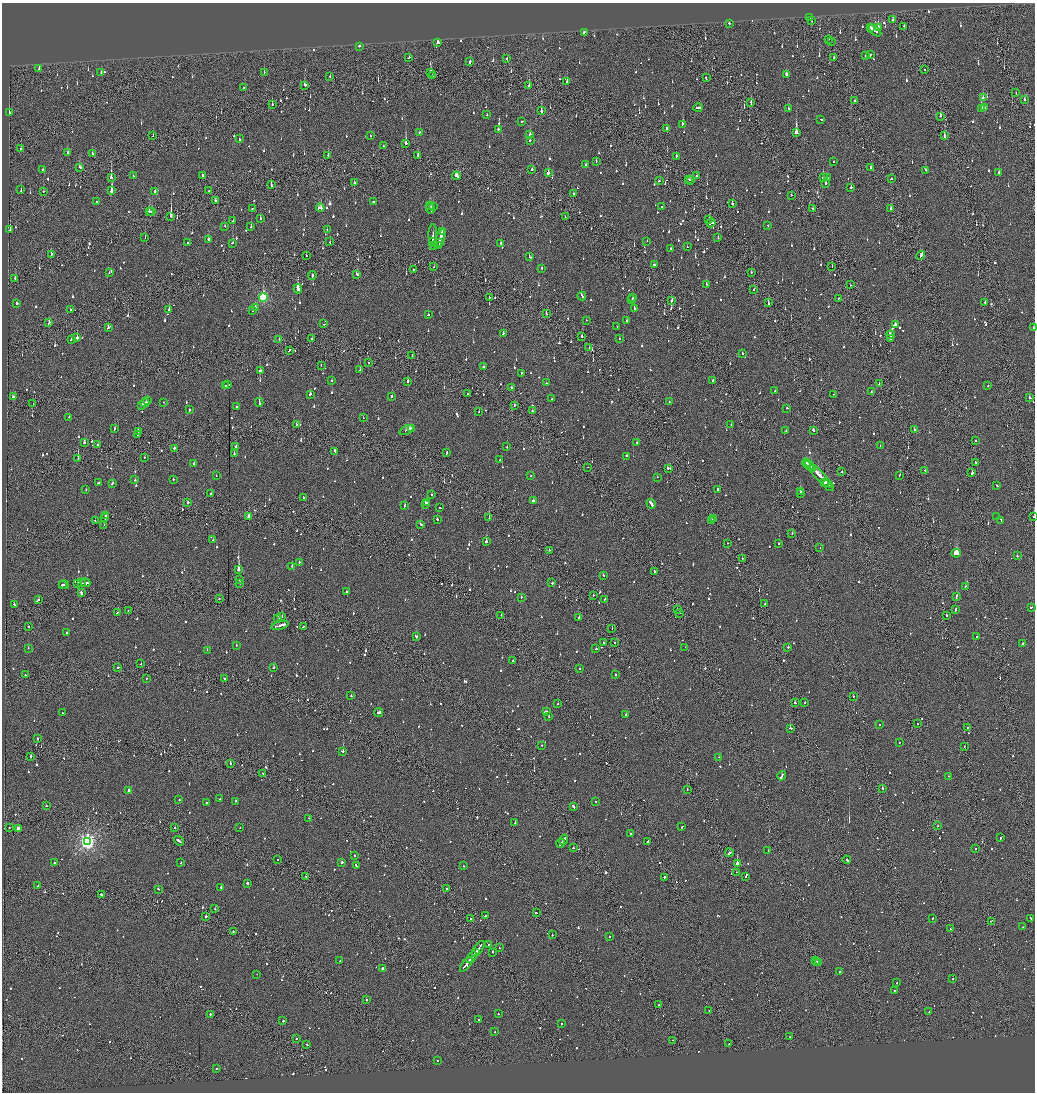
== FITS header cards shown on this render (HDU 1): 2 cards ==
NAXIS1  =                 2065
NAXIS2  =                 2180

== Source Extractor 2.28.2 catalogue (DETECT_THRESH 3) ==
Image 2065 x 2180 px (HDU 1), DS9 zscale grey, zoomed out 1/2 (1 PNG px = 2 x 2 image px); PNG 1037 x 1094 px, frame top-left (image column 1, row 2179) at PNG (2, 3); each listed source drawn as its Kron ellipse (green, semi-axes under 4 px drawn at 4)
Background -0.0879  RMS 0.063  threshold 0.189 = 3 sigma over >= 5 px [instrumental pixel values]
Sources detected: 1560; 97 cannot appear on this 1/2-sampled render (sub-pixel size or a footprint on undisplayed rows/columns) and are neither listed nor drawn; of the other 1463, the 500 brightest by FLUX_AUTO listed and drawn (963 fainter detections omitted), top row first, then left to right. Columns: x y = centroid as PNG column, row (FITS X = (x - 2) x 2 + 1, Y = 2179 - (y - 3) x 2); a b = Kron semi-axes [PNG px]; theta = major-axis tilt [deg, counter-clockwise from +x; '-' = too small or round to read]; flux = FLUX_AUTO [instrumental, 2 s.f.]
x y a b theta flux
810 18 3 1 - 180
811 20 3 2 - 150
892 20 2 2 - 120
729 23 2 2 - 52
904 26 2 2 - 52
878 27 3 2 - 220
871 28 3 2 - 120
875 31 7 2 -38 250
584 32 3 2 - 85
829 39 2 2 - 75
831 41 2 2 - 72
437 43 2 2 - 1500
360 46 2 2 - 160
866 55 2 2 - 70
870 55 2 2 - 200
409 57 2 2 - 77
834 58 2 1 - 200
507 59 2 2 - 76
470 62 4 2 - 380
39 68 3 1 - 87
925 70 2 2 - 53
101 72 2 2 - 64
264 72 2 2 - 88
431 72 3 2 - 130
787 74 3 2 - 130
330 76 2 1 - 66
432 76 2 1 - 110
706 78 3 2 - 100
567 81 2 2 - 150
305 85 2 2 - 99
529 86 2 1 - 250
244 88 2 2 - 67
1016 92 2 1 - 61
983 97 2 2 - 83
855 100 2 1 - 110
1024 100 2 2 - 56
751 103 4 1 - 200
272 105 2 2 - 88
698 108 5 2 - 210
788 108 2 2 - 63
984 108 3 2 - 52
981 109 3 2 - 730
541 110 3 2 - 190
9 113 2 2 - 60
487 115 2 2 - 53
940 116 3 2 - 290
821 119 2 2 - 78
522 121 3 2 - 66
682 124 2 2 - 400
666 128 2 2 - 56
498 129 2 2 - 83
419 132 2 2 - 79
796 133 3 2 - 4400
530 134 2 2 - 140
153 136 2 2 - 56
370 136 2 2 - 75
944 136 2 2 - 200
239 139 2 2 - 65
530 140 2 2 - 66
406 143 3 2 - 1100
383 146 2 2 - 180
21 149 2 1 - 57
68 153 2 2 - 140
92 154 2 2 - 99
328 155 2 2 - 96
418 155 2 2 - 360
676 156 2 1 - 84
596 161 2 2 - 100
833 162 2 2 - 73
586 164 2 2 - 62
80 167 3 2 - 170
871 167 3 2 - 160
532 169 2 2 - 140
43 170 2 2 - 65
925 170 2 2 - 82
548 172 2 2 - 2100
999 172 3 2 - 87
202 175 2 2 - 190
133 176 2 1 - 66
457 176 4 2 - 190
696 176 3 2 - 120
111 177 3 2 - 1000
823 178 2 2 - 750
827 178 2 2 - 80
689 179 2 2 - 85
891 179 3 1 - 59
691 180 2 2 - 240
659 181 2 2 - 260
354 183 2 1 - 95
825 183 2 2 - 150
271 185 4 2 - 130
851 187 2 2 - 230
21 190 2 2 - 60
43 191 2 2 - 120
111 191 3 2 - 1800
209 191 2 1 - 96
155 192 3 2 - 200
573 193 2 2 - 59
791 195 2 2 - 110
215 200 2 2 - 73
96 202 2 2 - 58
374 202 2 2 - 93
732 203 2 2 - 140
430 206 3 2 - 130
433 206 2 2 - 63
661 207 2 2 - 82
253 208 3 2 - 55
320 208 4 3 - 250
430 208 5 2 - 250
891 208 3 2 - 110
813 209 2 2 - 56
149 212 2 2 - 250
152 212 2 2 - 120
171 216 3 1 - 1900
565 217 2 2 - 110
260 219 2 2 - 200
709 219 2 1 - 120
233 221 2 2 - 86
711 223 4 2 - 59
768 225 2 2 - 71
225 226 2 2 - 84
251 227 2 2 - 140
10 230 2 2 - 97
327 230 2 2 - 78
442 231 4 2 - 180
433 235 10 2 89 280
145 237 2 1 - 56
440 238 9 2 74 340
718 238 2 2 - 70
209 239 2 2 - 450
647 241 2 2 - 56
330 242 2 2 - 61
433 242 4 2 - 190
187 243 2 2 - 140
233 243 2 2 - 130
439 243 2 2 - 81
501 243 3 2 - 54
433 245 3 1 - 110
439 245 2 1 - 110
687 247 2 2 - 68
671 249 2 2 - 80
51 254 2 2 - 61
306 256 2 2 - 58
529 256 2 1 - 110
921 256 5 2 - 150
654 265 3 2 - 120
832 266 2 1 - 54
434 267 2 1 - 67
542 268 2 2 - 53
413 269 2 2 - 110
751 272 2 2 - 89
109 273 2 2 - 62
357 274 3 2 - 100
312 276 4 2 - 130
15 278 2 2 - 74
706 284 2 2 - 79
850 285 2 1 - 95
298 289 4 2 - 1000
754 290 2 2 - 78
582 296 4 2 - 210
263 297 4 3 - 1300
489 297 2 1 - 120
633 298 2 2 - 62
839 298 2 2 - 120
632 300 2 2 - 65
671 301 3 2 - 69
985 302 2 2 - 71
17 303 2 2 - 180
768 303 2 2 - 640
255 307 2 2 - 100
70 309 2 2 - 110
169 309 2 2 - 500
635 309 4 2 - 530
253 310 2 2 - 62
546 314 2 2 - 76
428 315 2 2 - 54
587 320 2 2 - 110
627 321 2 2 - 68
49 323 3 2 - 56
324 324 2 1 - 72
895 325 3 2 - 280
617 326 2 1 - 59
108 328 3 2 - 190
1033 328 2 1 - 55
503 333 2 2 - 69
891 335 4 2 - 230
582 336 2 2 - 120
77 338 2 2 - 1400
279 339 2 1 - 100
312 339 2 2 - 68
619 339 2 2 - 60
890 339 3 2 - 140
71 340 2 2 - 70
589 348 2 2 - 59
289 350 3 1 - 110
742 353 2 2 - 54
412 356 2 2 - 62
369 362 2 2 - 54
321 365 2 2 - 52
483 367 2 2 - 86
360 370 2 1 - 80
260 371 3 2 - 130
521 373 3 2 - 120
332 381 2 2 - 63
408 381 2 2 - 220
713 381 2 2 - 73
546 383 2 2 - 90
879 383 2 2 - 66
228 385 3 2 - 160
225 386 2 1 - 150
988 386 2 2 - 97
511 388 2 2 - 130
775 391 2 2 - 58
871 392 2 2 - 190
310 394 3 2 - 130
467 394 2 2 - 68
834 394 2 1 - 55
391 396 2 2 - 140
13 397 3 2 - 180
1030 398 2 2 - 83
551 399 3 2 - 58
148 401 2 2 - 64
164 402 2 2 - 56
259 402 4 2 - 230
669 402 2 2 - 68
145 403 4 2 - 150
33 404 2 1 - 67
142 405 2 2 - 300
514 405 2 2 - 56
236 407 2 2 - 95
787 408 2 2 - 61
189 410 2 2 - 110
532 411 2 2 - 62
479 412 2 2 - 55
69 417 2 2 - 68
363 417 2 2 - 66
296 424 2 2 - 140
731 424 2 2 - 110
411 428 4 1 - 120
115 429 3 2 - 77
914 429 2 2 - 67
407 430 7 2 25 300
813 430 2 2 - 130
138 431 3 2 - 110
786 431 2 2 - 230
138 435 2 1 - 110
976 440 2 1 - 67
636 442 2 2 - 86
84 443 2 2 - 260
98 445 2 1 - 65
880 445 2 1 - 160
236 446 3 2 - 61
507 447 2 2 - 130
174 448 2 2 - 160
335 451 4 2 - 150
446 452 3 2 - 110
234 453 3 2 - 210
627 456 2 2 - 78
145 457 2 2 - 76
78 458 2 1 - 230
500 460 2 2 - 66
975 462 2 2 - 95
807 463 5 2 - 270
194 464 2 2 - 220
809 465 6 2 -37 370
588 467 2 1 - 59
668 468 4 2 - 120
813 469 3 2 - 140
925 470 2 2 - 80
842 472 2 2 - 64
972 473 2 1 - 380
818 474 18 2 -45 700
900 475 2 1 - 130
216 476 2 2 - 52
531 476 2 2 - 74
657 477 2 2 - 66
173 479 2 2 - 55
135 480 2 2 - 59
98 483 2 2 - 270
112 483 3 2 - 88
824 483 3 2 - 170
829 485 6 2 -50 220
997 486 3 2 - 66
86 490 2 1 - 70
717 490 3 2 - 260
800 491 3 2 - 250
211 494 2 2 - 430
432 494 2 2 - 98
801 494 2 1 - 110
304 497 2 2 - 180
533 501 2 2 - 170
188 502 2 2 - 140
426 502 3 2 - 250
425 504 2 1 - 110
651 504 5 2 - 260
405 506 2 2 - 280
440 508 3 2 - 67
105 515 2 2 - 100
249 516 3 2 - 140
489 517 2 1 - 200
996 517 2 2 - 58
1034 517 2 2 - 74
105 518 4 1 - 150
437 519 2 2 - 77
713 519 3 2 - 72
1001 520 2 2 - 91
95 521 2 1 - 73
711 521 2 2 - 110
420 524 2 2 - 170
104 525 2 1 - 260
792 533 2 1 - 150
213 540 2 2 - 74
486 542 2 2 - 470
727 543 2 1 - 53
779 543 2 2 - 94
820 548 2 1 - 250
549 550 2 2 - 90
956 553 5 2 - 1300
1017 556 2 2 - 88
742 558 2 2 - 89
299 562 2 2 - 67
292 566 2 2 - 230
239 570 2 2 - 1800
654 572 2 1 - 110
603 575 2 2 - 52
240 580 2 2 - 82
78 583 2 2 - 82
81 583 2 1 - 190
85 583 5 2 - 300
240 583 2 2 - 99
552 583 2 2 - 64
64 584 5 1 - 190
62 585 2 2 - 110
965 586 2 2 - 94
346 592 2 2 - 100
81 593 3 2 - 110
593 595 2 2 - 100
521 597 2 2 - 64
956 597 4 2 - 130
219 598 2 1 - 89
604 599 2 2 - 94
39 600 2 2 - 66
765 604 2 1 - 91
14 605 2 2 - 150
1031 607 3 2 - 79
955 609 3 2 - 92
128 610 2 2 - 54
677 610 2 2 - 110
117 613 3 2 - 190
680 613 2 1 - 100
501 615 2 1 - 73
946 615 2 2 - 160
282 616 2 2 - 170
579 617 2 2 - 120
278 618 2 2 - 400
280 625 9 2 13 370
28 626 2 2 - 73
303 627 4 2 - 200
612 628 2 2 - 130
67 633 2 2 - 70
416 636 3 2 - 310
977 636 2 2 - 52
603 642 2 2 - 150
614 643 2 2 - 60
1022 644 3 2 - 120
236 645 2 2 - 81
685 647 2 1 - 52
788 647 2 2 - 280
28 648 2 2 - 79
596 648 2 2 - 220
207 650 2 1 - 100
513 660 2 2 - 52
141 664 2 1 - 77
118 667 2 2 - 100
274 667 2 2 - 74
580 669 2 2 - 56
616 674 2 2 - 87
26 675 3 2 - 86
146 678 2 2 - 68
225 678 3 2 - 98
351 696 2 2 - 72
853 696 2 1 - 68
558 703 2 2 - 100
795 703 2 2 - 130
805 703 2 2 - 88
546 711 2 2 - 110
62 713 2 2 - 62
378 713 4 2 - 230
626 714 2 2 - 84
549 717 2 1 - 190
917 724 2 1 - 68
879 725 2 2 - 66
968 727 2 1 - 52
790 728 2 2 - 180
37 739 2 2 - 97
899 742 2 2 - 56
542 745 2 2 - 62
964 746 2 1 - 73
343 752 2 2 - 470
31 756 2 2 - 230
719 757 2 2 - 55
230 763 2 2 - 350
263 773 2 2 - 76
782 776 5 2 - 210
949 776 2 2 - 77
882 788 2 2 - 410
129 790 2 2 - 200
687 790 2 2 - 140
220 799 3 2 - 75
179 800 2 2 - 59
236 801 2 2 - 81
596 802 2 2 - 71
206 803 2 2 - 110
46 806 2 2 - 150
573 807 3 2 - 120
309 818 2 1 - 68
515 823 3 2 - 190
938 826 2 2 - 160
240 827 2 1 - 52
682 827 3 2 - 96
9 828 2 2 - 73
175 828 2 2 - 120
18 829 3 2 - 110
631 833 2 2 - 71
1000 838 2 2 - 95
563 840 5 2 - 230
88 841 4 4 - 4300
179 841 5 2 - 660
648 841 2 2 - 91
561 843 4 1 - 180
573 848 2 2 - 160
975 849 2 1 - 59
768 851 2 2 - 110
729 853 4 2 - 230
354 856 2 2 - 290
278 859 2 2 - 59
847 860 4 2 - 210
181 862 2 2 - 130
342 862 2 2 - 420
54 863 2 2 - 71
737 864 4 2 - 14000
356 865 3 2 - 84
463 866 2 2 - 54
736 872 2 1 - 500
306 876 2 2 - 54
745 876 2 2 - 140
664 877 2 2 - 930
247 883 2 2 - 430
38 886 2 1 - 72
221 887 2 2 - 260
158 889 2 2 - 130
447 889 2 2 - 86
101 895 2 2 - 110
215 909 2 2 - 63
536 913 3 2 - 100
206 916 2 2 - 1400
485 916 2 2 - 74
933 918 2 2 - 58
1031 918 2 2 - 56
471 919 2 1 - 66
991 921 2 2 - 58
1023 927 2 1 - 90
950 929 2 2 - 89
233 931 2 2 - 150
552 935 2 2 - 76
609 936 2 2 - 95
488 944 2 1 - 140
499 948 2 1 - 92
478 949 9 2 55 520
476 952 3 2 - 200
493 952 3 1 - 110
471 957 6 2 51 590
340 961 3 2 - 76
815 961 2 2 - 71
817 962 2 1 - 79
819 963 2 2 - 58
466 964 8 2 52 580
382 968 3 2 - 610
839 971 2 2 - 58
257 974 2 2 - 190
953 979 2 2 - 190
897 983 2 2 - 100
894 990 2 1 - 57
366 1000 2 2 - 150
659 1005 2 1 - 82
709 1010 2 1 - 140
929 1012 2 2 - 74
210 1014 2 2 - 88
498 1014 2 2 - 60
478 1019 2 2 - 170
283 1021 2 2 - 210
562 1023 2 2 - 81
495 1032 2 1 - 72
790 1036 2 1 - 53
297 1038 2 2 - 52
672 1040 2 1 - 63
307 1044 2 2 - 62
729 1044 2 1 - 130
437 1061 2 1 - 220
216 1069 2 2 - 120
At the frame edge (FLAGS 8, measured only in part): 2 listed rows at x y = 1033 328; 1034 517
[963 fainter detections neither listed nor drawn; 97 sub-pixel or undisplayed-footprint detections neither listed nor drawn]